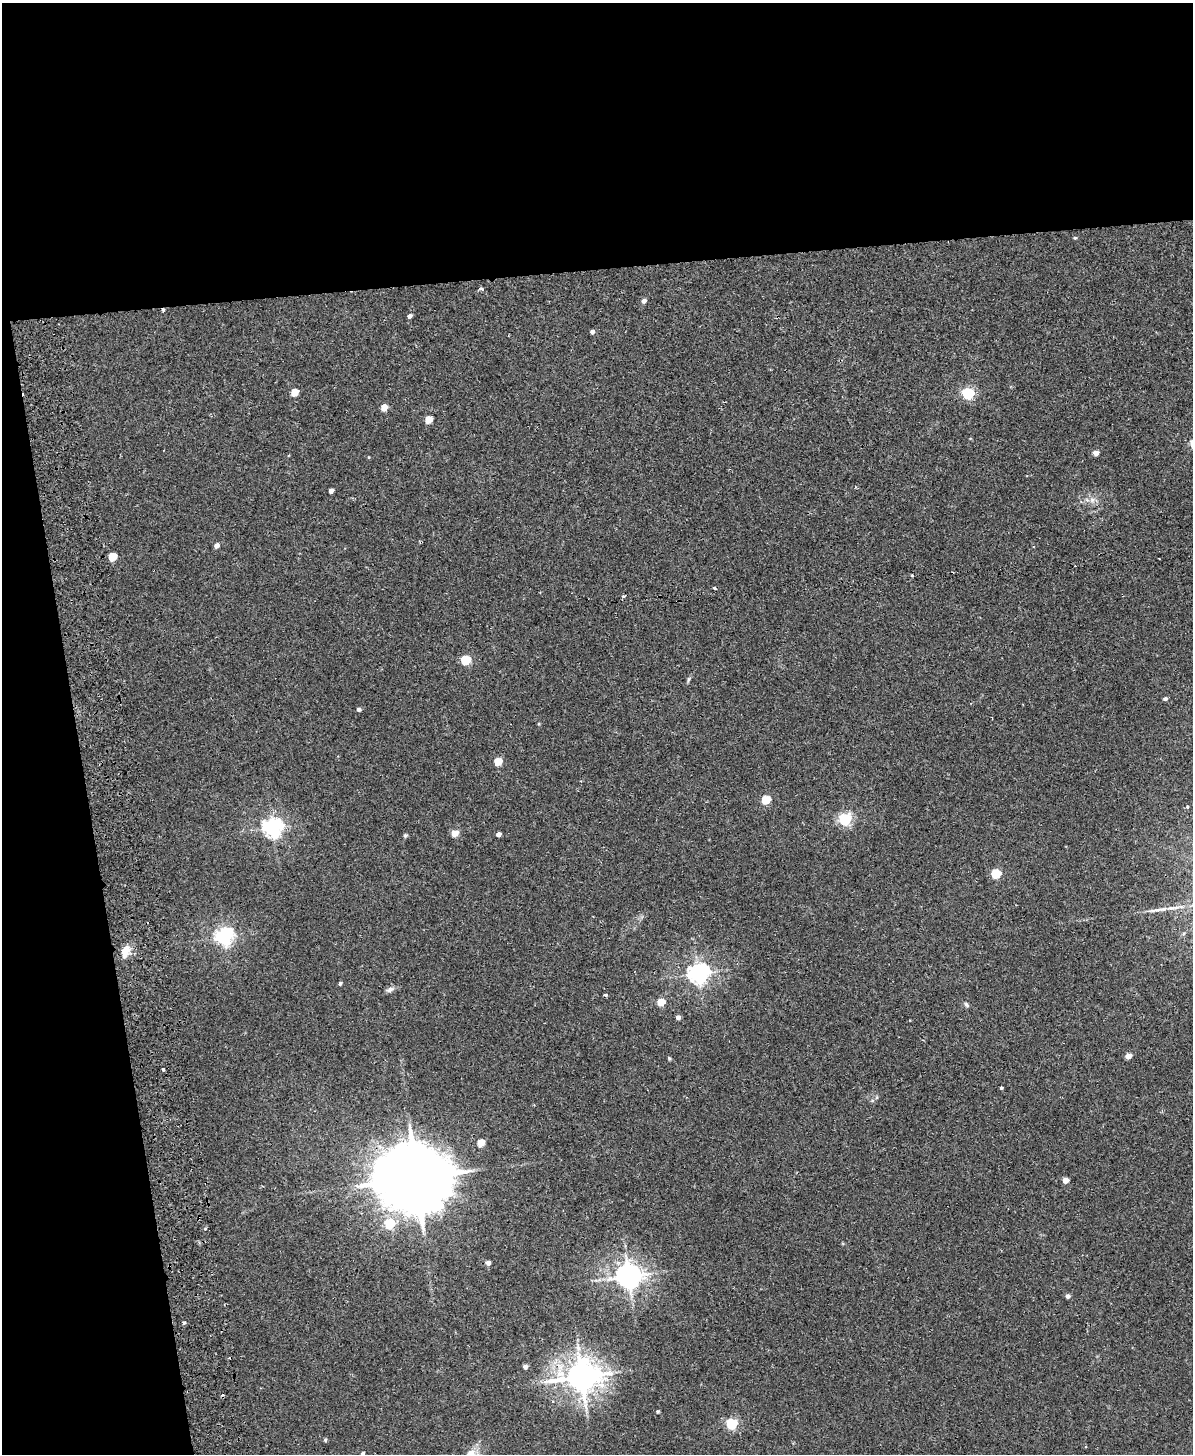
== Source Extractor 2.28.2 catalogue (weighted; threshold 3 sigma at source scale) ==
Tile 1 of 4 x 3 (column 1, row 1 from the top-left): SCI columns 57-1247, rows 3054-4505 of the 4878 x 4763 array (HDU 1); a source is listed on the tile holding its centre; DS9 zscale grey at full resolution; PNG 1195 x 1456 px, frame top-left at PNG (2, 3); no overlay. Shown black and unused: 25% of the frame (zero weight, under 2 of 3 exposures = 3% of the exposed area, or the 3 px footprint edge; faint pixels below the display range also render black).
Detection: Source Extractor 2.28.2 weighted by HDU 2 'WHT'; one run over the whole footprint, this tile lists its part. Background 0.0218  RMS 0.0061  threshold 0.0276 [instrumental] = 3 sigma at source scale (4.5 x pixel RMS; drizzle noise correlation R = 1.50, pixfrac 1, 0.05/0.05 arcsec/px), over >= 5 px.
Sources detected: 61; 3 cosmic-ray / hot-pixel residue — not listed; the other 58 listed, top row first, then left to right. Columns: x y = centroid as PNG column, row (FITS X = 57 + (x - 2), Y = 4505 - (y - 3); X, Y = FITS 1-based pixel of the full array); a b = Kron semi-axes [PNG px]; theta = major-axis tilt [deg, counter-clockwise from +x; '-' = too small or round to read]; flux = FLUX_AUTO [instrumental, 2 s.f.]
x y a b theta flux
1075 238 5 4 - 0.73
481 289 5 4 - 1.3
644 301 5 4 - 2.6
410 316 4 4 - 2.2
592 332 4 4 - 2.1
295 392 5 4 - 12
968 393 5 5 - 76
384 407 5 4 - 9
428 419 5 4 - 12
1096 453 4 4 - 5.6
331 491 4 4 - 2.8
1092 500 7 6 - 2.3
216 545 5 4 - 3.4
112 557 5 5 - 19
1159 558 2 2 - 0.45
912 576 3 3 - 2
623 596 4 4 - 0.99
466 660 5 5 - 34
688 679 6 4 88 0.9
1165 699 4 3 - 1.6
359 709 4 4 - 1.4
498 761 5 5 - 17
766 800 5 5 - 24
1187 807 4 3 - 0.85
845 819 5 5 - 91
272 827 7 6 - 270
455 833 5 4 - 9
499 834 4 4 - 2.7
405 836 6 5 - 0.83
996 874 5 5 - 32
1159 910 33 5 7 5.4
224 937 7 6 - 220
125 951 13 8 65 7.6
698 973 7 6 - 340
340 983 4 4 - 1.1
390 990 12 5 27 2
605 995 4 3 - 2.4
661 1002 5 4 - 15
966 1005 8 5 -46 1.1
678 1017 4 4 - 2.6
1128 1056 4 4 - 6.4
669 1058 5 4 - 0.64
163 1069 3 3 - 2.7
1001 1088 3 3 - 0.75
481 1143 5 4 - 14
417 1178 21 16 -1 7600
1065 1180 4 4 - 6.5
390 1224 5 5 - 36
488 1263 4 4 - 3.1
628 1276 8 7 - 590
1068 1296 4 4 - 2
184 1322 4 3 - 1.4
525 1367 4 4 - 2.2
582 1377 10 9 - 1100
658 1411 4 4 - 0.84
732 1424 5 5 - 57
325 1440 5 4 - 0.75
363 1453 5 4 - 0.91
Overlapping masked pixels (flux is a lower limit): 1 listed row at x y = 417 1178
Isophote crosses this tile's border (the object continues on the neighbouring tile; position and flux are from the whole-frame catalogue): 1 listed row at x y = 363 1453